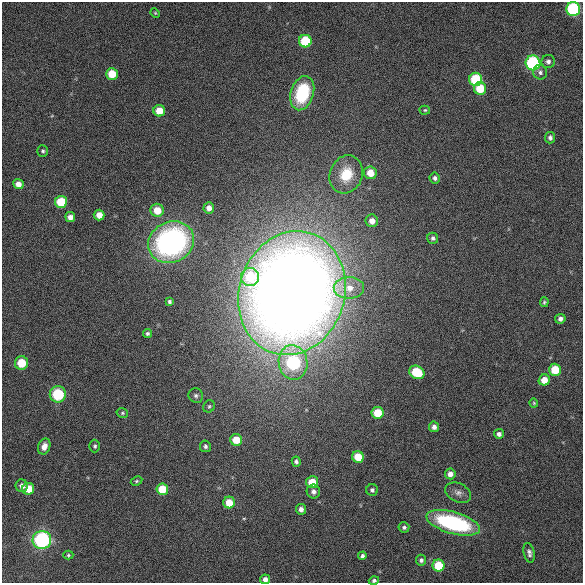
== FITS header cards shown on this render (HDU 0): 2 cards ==
NAXIS1  =                  581 /
NAXIS2  =                  581 /

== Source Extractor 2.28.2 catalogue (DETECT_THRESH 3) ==
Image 581 x 581 px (HDU 0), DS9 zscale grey, 1 PNG px = 1 image px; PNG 585 x 585 px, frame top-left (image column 1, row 581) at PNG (2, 2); each listed source drawn as its Kron ellipse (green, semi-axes under 4 px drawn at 4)
Background 648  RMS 26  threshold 77.2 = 3 sigma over >= 5 px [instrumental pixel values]
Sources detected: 73; all 73 listed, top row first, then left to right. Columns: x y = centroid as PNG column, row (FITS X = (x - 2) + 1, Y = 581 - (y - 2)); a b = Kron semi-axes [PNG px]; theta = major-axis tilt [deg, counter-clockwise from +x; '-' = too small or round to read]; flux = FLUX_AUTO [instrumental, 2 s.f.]
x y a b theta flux
573 9 7 7 - 1.9e+05
155 13 5 4 - 2.0e+03
305 41 6 6 - 8.5e+04
548 61 7 6 - 5.8e+03
533 63 7 7 - 2.0e+05
540 72 7 6 - 5.3e+03
112 74 6 6 - 3.7e+04
476 79 6 6 - 1.0e+05
480 88 6 6 - 4.3e+04
302 93 17 11 73 1.1e+05
425 110 5 4 - 2.3e+03
159 111 6 5 - 2.6e+04
550 138 6 5 - 5.7e+03
43 151 6 5 - 3.2e+03
370 173 6 6 - 2.6e+04
346 174 19 16 68 5.4e+04
435 178 5 5 - 5.2e+03
18 184 5 5 - 1.3e+04
61 202 6 6 - 6.3e+04
209 208 5 5 - 1.0e+04
157 210 6 6 - 3.1e+04
99 215 5 5 - 1.8e+04
70 217 5 5 - 1.1e+04
372 221 6 6 - 1.4e+04
433 238 5 5 - 4.9e+03
171 242 23 20 26 4.8e+05
250 277 9 9 - 6.7e+04
349 288 15 10 1 2.4e+04
292 293 63 53 72 4.1e+06
169 302 4 4 - 3.5e+03
544 302 5 4 - 2.7e+03
560 319 5 5 - 6.6e+03
147 333 4 4 - 3.4e+03
293 362 17 14 -81 1.3e+05
21 363 7 6 - 3.8e+04
555 370 6 6 - 4.5e+04
417 372 8 6 -31 7.4e+04
544 380 6 5 - 2.3e+04
58 394 8 8 - 7.9e+04
196 396 7 7 - 4.7e+03
534 403 4 4 - 2.0e+03
209 406 6 5 - 3.1e+03
122 413 6 4 -15 2.7e+03
377 413 6 6 - 4.9e+04
434 427 5 5 - 7.3e+03
499 434 5 5 - 6.2e+03
236 440 6 6 - 3.1e+04
44 446 8 6 71 1.1e+04
95 446 6 5 - 3.5e+03
205 446 6 5 - 4.4e+03
358 457 6 5 - 3.7e+04
296 462 5 4 - 4.4e+03
450 474 5 5 - 1.0e+04
136 481 6 4 27 2.5e+03
312 482 6 6 - 3.7e+04
22 486 6 6 - 8.5e+03
28 489 6 6 - 2.8e+04
162 489 6 6 - 4.3e+04
372 490 6 6 - 4.8e+03
313 491 7 6 - 6.5e+03
458 493 14 9 -27 9.7e+03
229 503 6 6 - 3.3e+04
301 509 5 5 - 7.7e+03
453 523 28 11 -16 2.1e+05
404 527 5 5 - 3.7e+03
42 540 9 9 - 2.1e+05
529 553 10 5 -78 6.2e+03
68 555 5 4 - 2.6e+03
362 556 4 4 - 4.4e+03
421 560 5 5 - 4.1e+03
438 565 6 6 - 5.8e+04
265 579 5 5 - 8.8e+03
374 580 5 4 - 3.8e+03
At the frame edge (FLAGS 8, measured only in part): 2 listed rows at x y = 265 579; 374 580